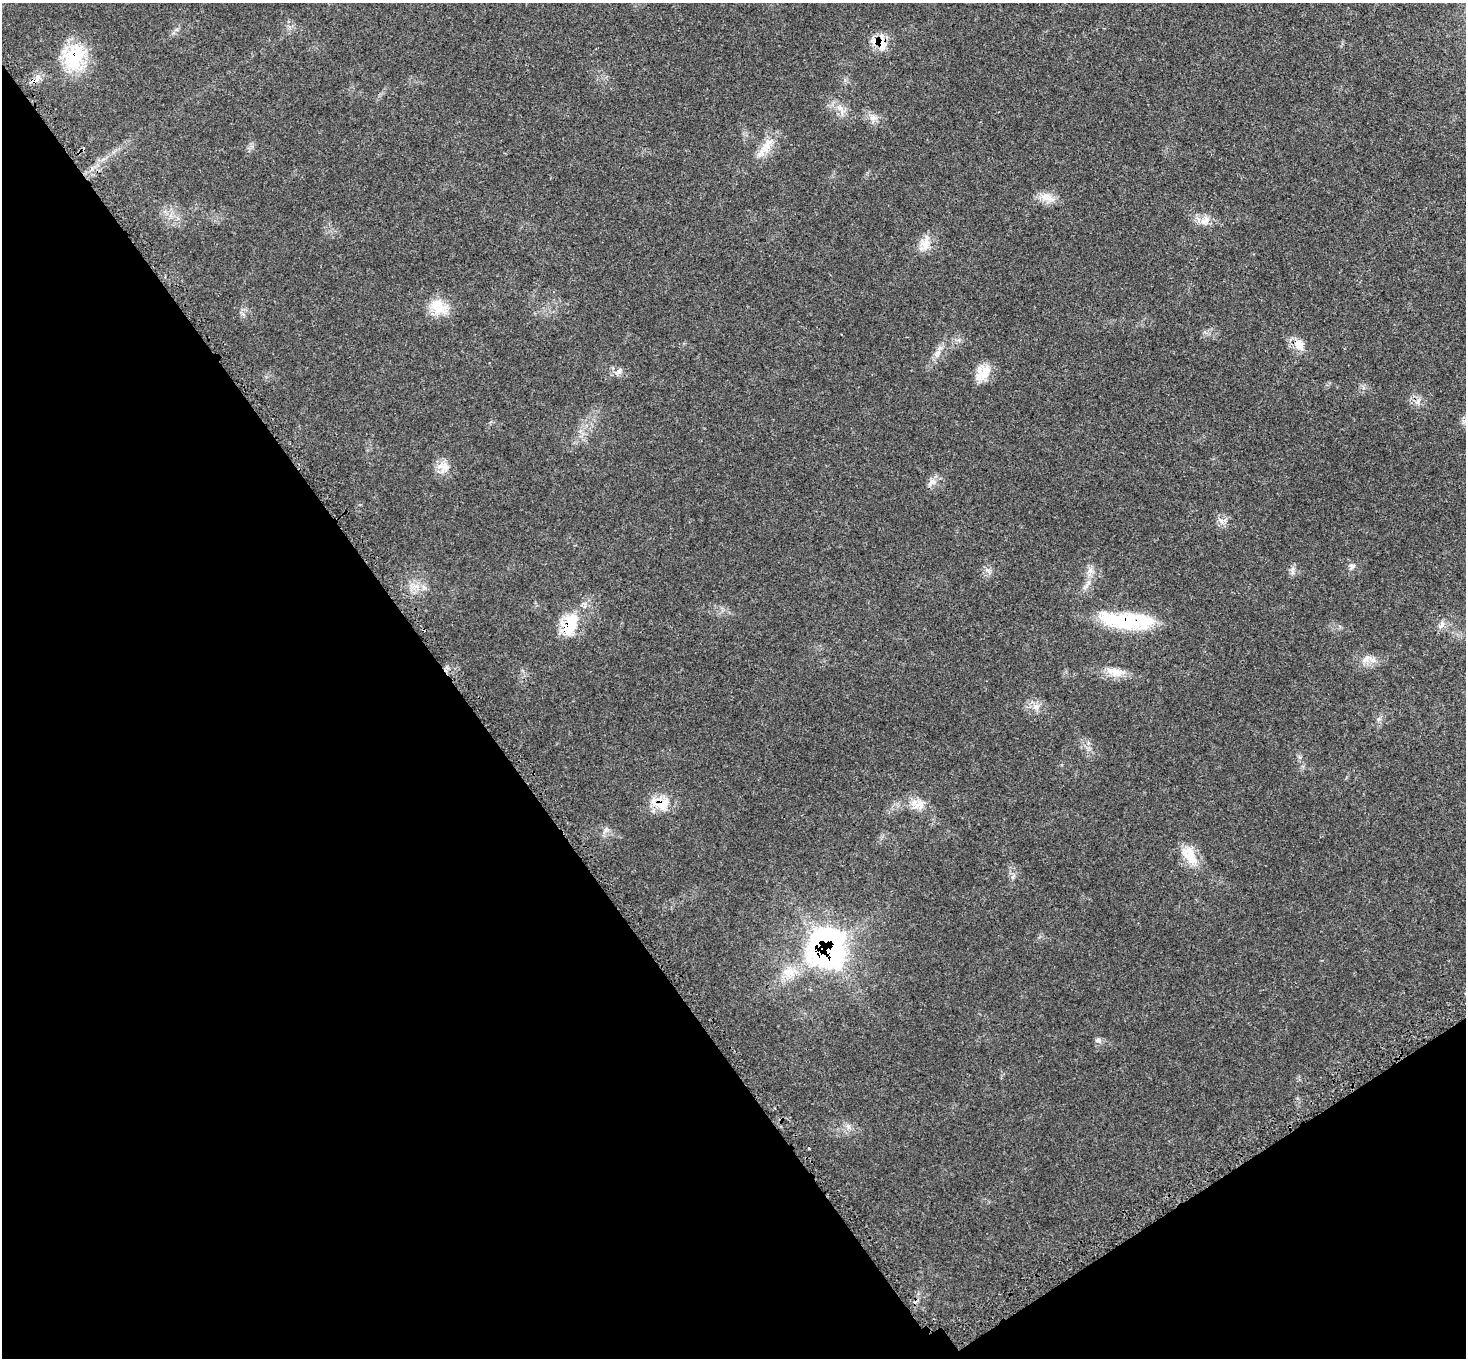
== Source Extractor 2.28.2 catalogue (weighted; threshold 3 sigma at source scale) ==
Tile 14 of 4 x 4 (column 2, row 4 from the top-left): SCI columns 1540-3003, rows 281-1636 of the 6034 x 6057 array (HDU 1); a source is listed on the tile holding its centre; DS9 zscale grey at full resolution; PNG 1468 x 1360 px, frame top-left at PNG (2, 3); no overlay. Shown black and unused: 35% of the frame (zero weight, under 3 of 5 exposures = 4% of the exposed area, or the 3 px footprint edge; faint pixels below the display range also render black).
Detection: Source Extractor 2.28.2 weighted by HDU 2 'WHT'; one run over the whole footprint, this tile lists its part. Background 0.0464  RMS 0.0031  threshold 0.0142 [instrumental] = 3 sigma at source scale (4.5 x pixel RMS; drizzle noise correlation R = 1.50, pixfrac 1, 0.05/0.05 arcsec/px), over >= 5 px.
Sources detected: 33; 1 inside a brighter listed object's ellipse — not listed separately; the other 32 listed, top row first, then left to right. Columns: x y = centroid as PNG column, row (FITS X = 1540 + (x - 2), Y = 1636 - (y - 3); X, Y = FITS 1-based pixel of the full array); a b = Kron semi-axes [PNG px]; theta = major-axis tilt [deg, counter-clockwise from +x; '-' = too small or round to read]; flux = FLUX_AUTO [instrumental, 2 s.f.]
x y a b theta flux
880 43 22 14 -28 5.9
74 57 36 27 72 16
840 108 8 8 - 1.8
873 118 13 6 -6 1.8
765 147 35 9 52 5
1047 197 24 10 -19 3.5
1205 221 13 9 28 2.5
925 243 22 12 66 3.9
438 306 24 19 -43 6.7
1299 345 17 12 -51 3.6
937 354 12 7 68 1.8
619 371 9 6 60 0.98
983 373 22 15 48 5.4
1418 401 11 3 58 0.71
444 466 19 12 -11 3.3
932 482 11 7 -4 1.5
1090 571 9 6 69 1.4
1088 583 8 4 72 0.96
416 586 10 6 19 1.7
1127 621 59 15 -5 26
570 624 33 18 70 11
1442 625 12 6 66 1.2
1367 658 17 6 22 1.9
1117 672 15 12 11 3.4
1036 707 7 7 - 1.3
663 804 17 14 26 5.6
919 805 20 10 23 3.4
1189 855 29 15 -56 6.6
826 949 38 35 -87 79
789 972 22 14 -16 5.5
1098 1040 8 6 -1 0.89
848 1126 10 5 -54 1
Overlapping masked pixels (flux is a lower limit): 6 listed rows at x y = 880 43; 74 57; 1127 621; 570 624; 663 804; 826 949
Unlisted compact peaks at least as high as the median listed source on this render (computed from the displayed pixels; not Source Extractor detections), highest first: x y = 1221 521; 1378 719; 1351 565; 987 570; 1292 569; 1012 877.